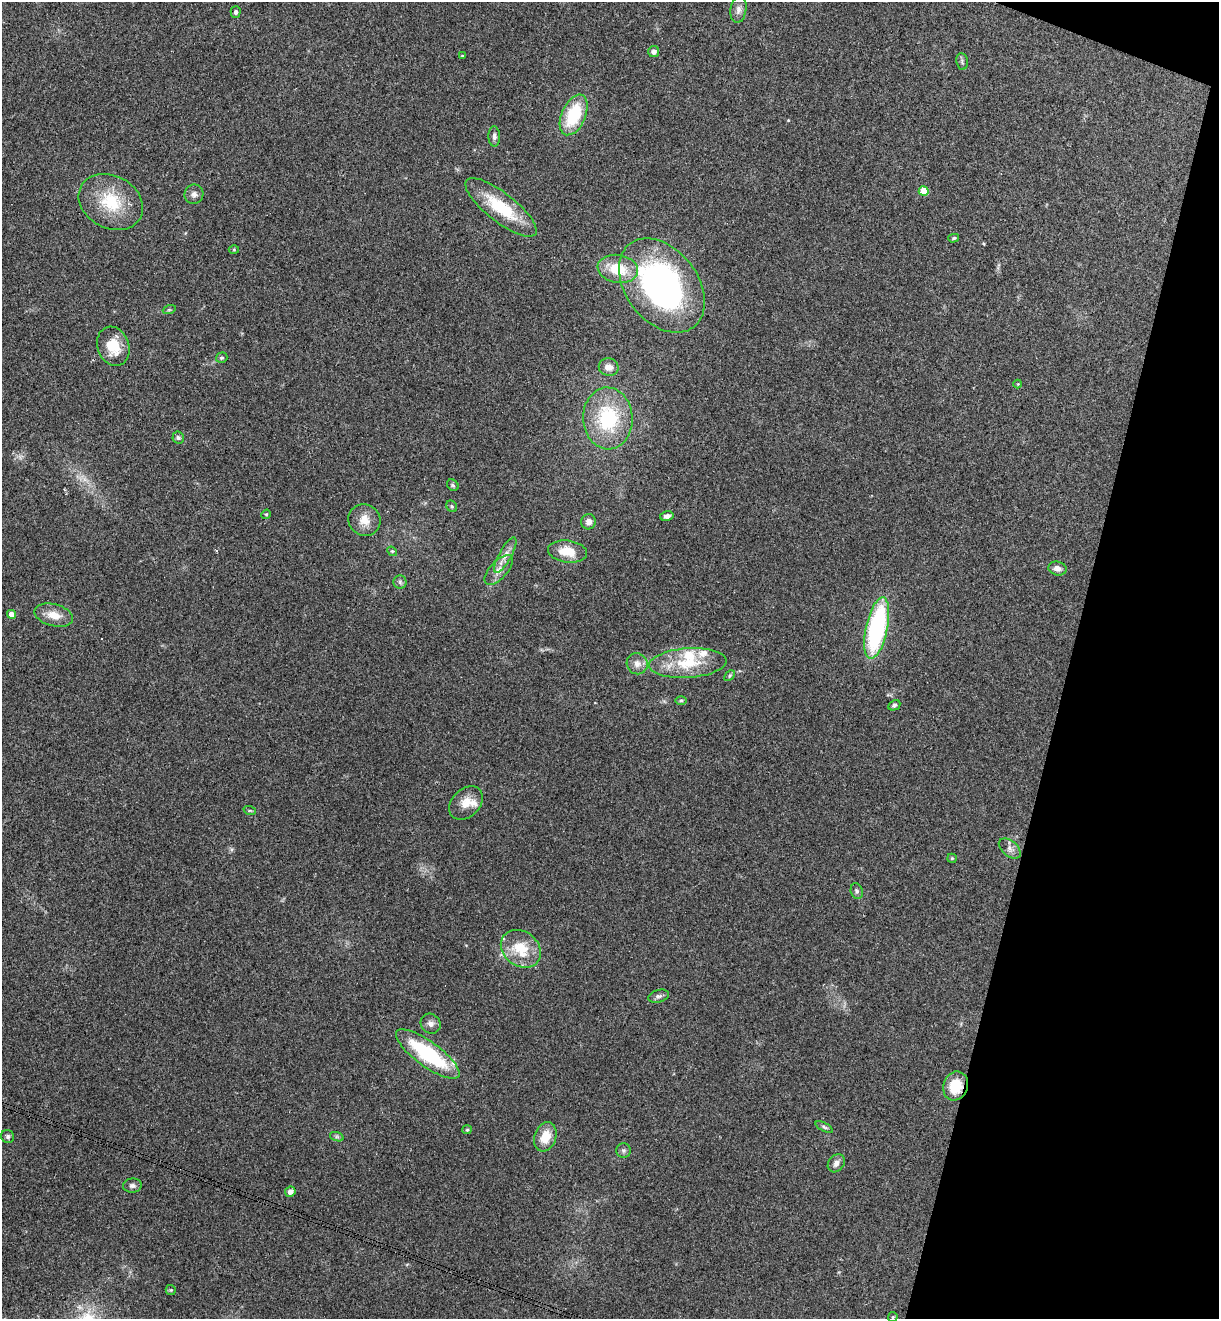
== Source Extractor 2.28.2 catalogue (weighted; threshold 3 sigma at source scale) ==
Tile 8 of 4 x 4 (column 4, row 2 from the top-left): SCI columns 3836-5052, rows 2659-3975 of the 5364 x 5313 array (HDU 1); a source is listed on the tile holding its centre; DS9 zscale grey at full resolution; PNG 1221 x 1321 px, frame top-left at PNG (2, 2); each listed source drawn as its Kron ellipse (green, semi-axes under 4 px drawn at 4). Shown black and unused: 13% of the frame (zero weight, under 3 of 4 exposures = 6% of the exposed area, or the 3 px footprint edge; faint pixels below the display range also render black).
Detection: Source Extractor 2.28.2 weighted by HDU 2 'WHT'; one run over the whole footprint, this tile lists its part. Background 0.188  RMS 0.0075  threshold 0.0338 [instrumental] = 3 sigma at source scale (4.5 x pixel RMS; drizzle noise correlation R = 1.50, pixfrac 1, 0.05/0.05 arcsec/px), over >= 5 px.
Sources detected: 67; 1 cosmic-ray / hot-pixel residue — neither listed nor drawn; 3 inside a brighter listed object's ellipse — not listed separately; the other 63 listed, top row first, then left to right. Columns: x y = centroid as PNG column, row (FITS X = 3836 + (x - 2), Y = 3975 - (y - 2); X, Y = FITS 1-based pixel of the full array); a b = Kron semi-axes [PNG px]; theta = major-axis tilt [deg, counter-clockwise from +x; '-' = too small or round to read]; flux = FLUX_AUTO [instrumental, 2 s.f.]
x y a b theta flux
738 10 13 8 81 4.1
236 12 5 5 - 1.8
654 51 5 5 - 2.9
462 56 4 3 - 0.69
962 61 8 5 -81 1.7
574 115 21 12 67 37
494 136 10 6 -88 2.4
924 191 5 4 - 13
194 194 10 9 - 3.2
111 202 34 26 -29 35
501 207 44 14 -38 36
954 238 5 4 - 1.1
234 250 5 3 - 0.72
618 269 20 14 -10 24
662 285 52 36 -53 210
169 310 6 4 18 1.1
113 346 20 16 -69 19
222 358 6 5 - 1.3
609 367 10 8 -12 5.3
1018 384 4 4 - 0.6
608 418 31 24 -87 54
178 438 6 6 - 1.7
453 485 6 5 - 1.2
452 506 6 5 - 1.1
266 514 5 4 - 0.87
667 516 7 4 15 2.5
364 520 16 15 - 10
589 522 8 7 - 3.1
392 551 5 4 - 0.91
568 552 20 11 -7 15
505 555 20 6 61 5.8
1058 568 9 7 -14 4.1
499 570 18 9 47 6.4
400 582 6 6 - 1.8
11 614 4 4 - 6.5
54 615 20 11 -15 11
877 628 31 10 78 110
688 663 39 14 4 30
637 664 11 10 - 5.1
730 676 6 4 46 1
681 700 6 4 0 1.1
894 705 6 5 - 1.5
466 803 19 14 44 9.9
250 811 6 4 -19 0.92
1010 848 13 7 -40 3.9
952 858 5 4 - 0.79
857 891 8 6 -74 1.7
521 949 21 17 -37 24
658 996 10 6 16 2.3
431 1024 10 9 - 3.6
428 1054 38 12 -36 64
956 1086 14 12 69 18
824 1127 9 4 -27 1.6
467 1130 5 4 - 0.86
8 1136 7 6 - 1.6
337 1137 7 4 -18 1.4
545 1137 15 10 71 14
623 1150 7 7 - 1.9
836 1163 10 7 51 3.6
132 1186 9 7 5 2.5
290 1192 5 5 - 3.7
171 1290 5 5 - 0.96
893 1317 5 4 - 0.9
Overlapping masked pixels (flux is a lower limit): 1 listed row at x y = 956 1086